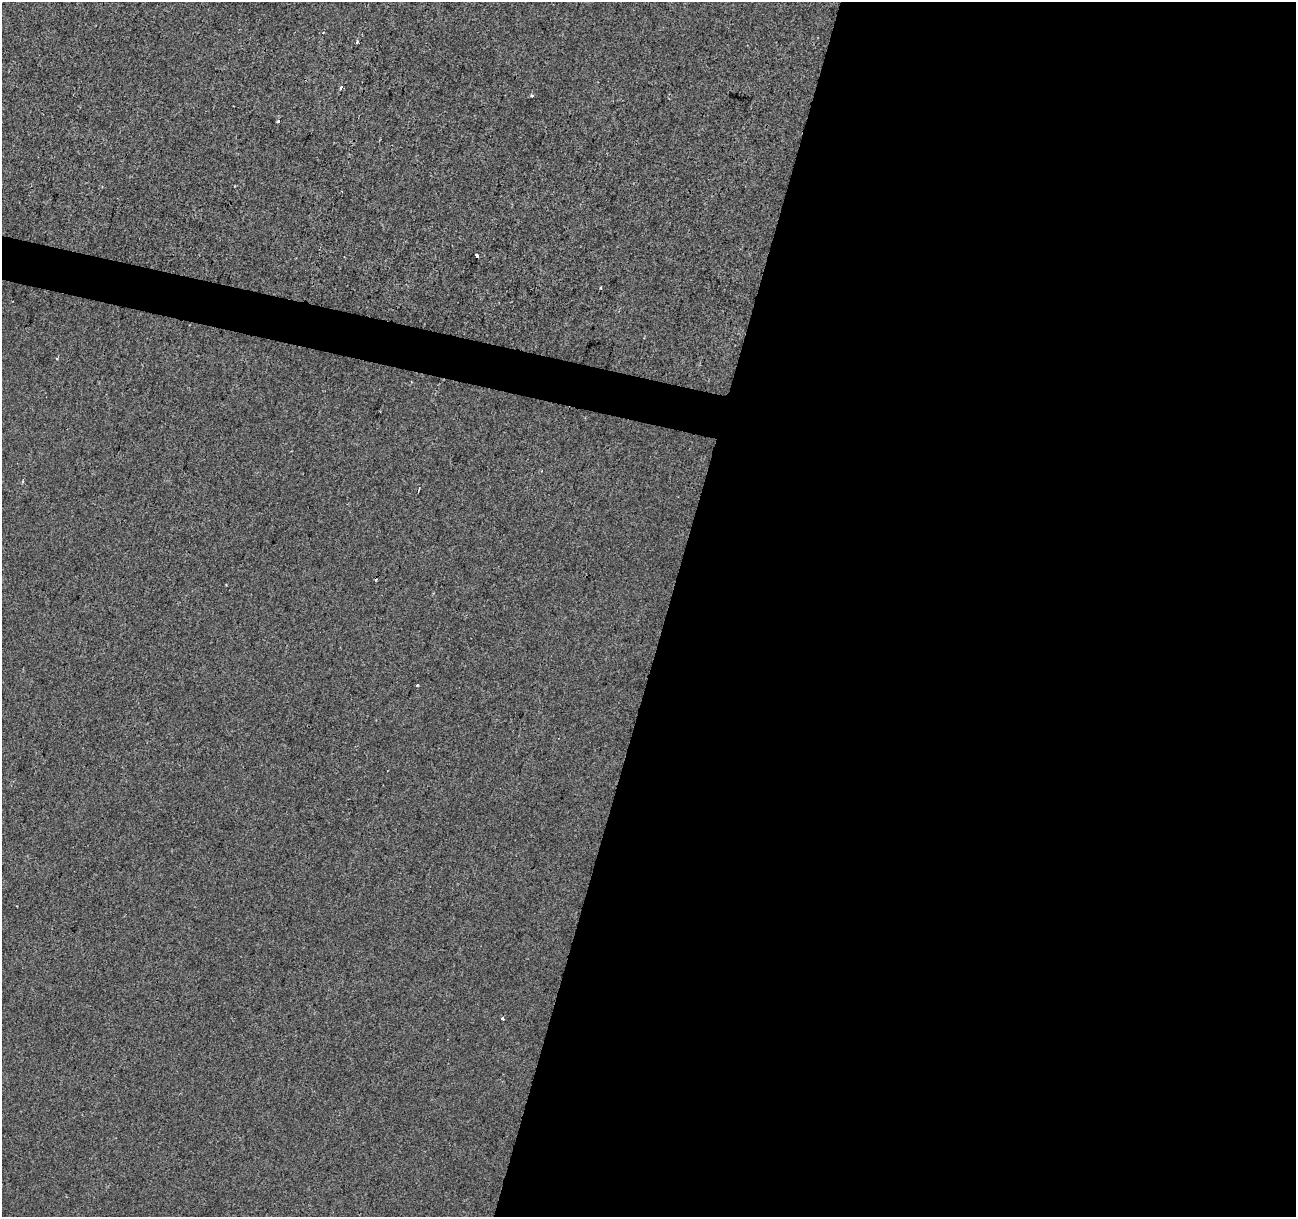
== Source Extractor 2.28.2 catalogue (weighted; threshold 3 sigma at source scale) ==
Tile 12 of 4 x 4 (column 4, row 3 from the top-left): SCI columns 3884-5177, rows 1436-2650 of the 5184 x 5363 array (HDU 1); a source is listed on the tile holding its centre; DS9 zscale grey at full resolution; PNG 1298 x 1219 px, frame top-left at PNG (2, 2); no overlay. Shown black and unused: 51% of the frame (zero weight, under 2 of 3 exposures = <1% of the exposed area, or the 3 px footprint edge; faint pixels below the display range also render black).
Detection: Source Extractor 2.28.2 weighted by HDU 2 'WHT'; one run over the whole footprint, this tile lists its part. Background -2.43e-04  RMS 0.0042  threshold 0.0191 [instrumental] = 3 sigma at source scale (4.5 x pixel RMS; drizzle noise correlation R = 1.50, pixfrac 1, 0.0396/0.0396 arcsec/px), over >= 5 px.
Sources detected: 10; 2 cosmic-ray / hot-pixel residue — not listed; the other 8 listed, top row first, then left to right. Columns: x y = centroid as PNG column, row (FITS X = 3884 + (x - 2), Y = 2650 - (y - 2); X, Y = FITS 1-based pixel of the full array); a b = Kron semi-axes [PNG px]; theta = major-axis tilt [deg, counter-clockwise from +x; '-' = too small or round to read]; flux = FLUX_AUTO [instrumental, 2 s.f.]
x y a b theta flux
357 42 3 2 - 1.2
341 87 4 3 - 1.5
531 95 4 3 - 0.47
278 121 3 3 - 0.8
477 256 3 3 - 4.9
601 287 3 2 - 0.35
417 685 3 3 - 0.63
502 1018 4 3 - 3.2